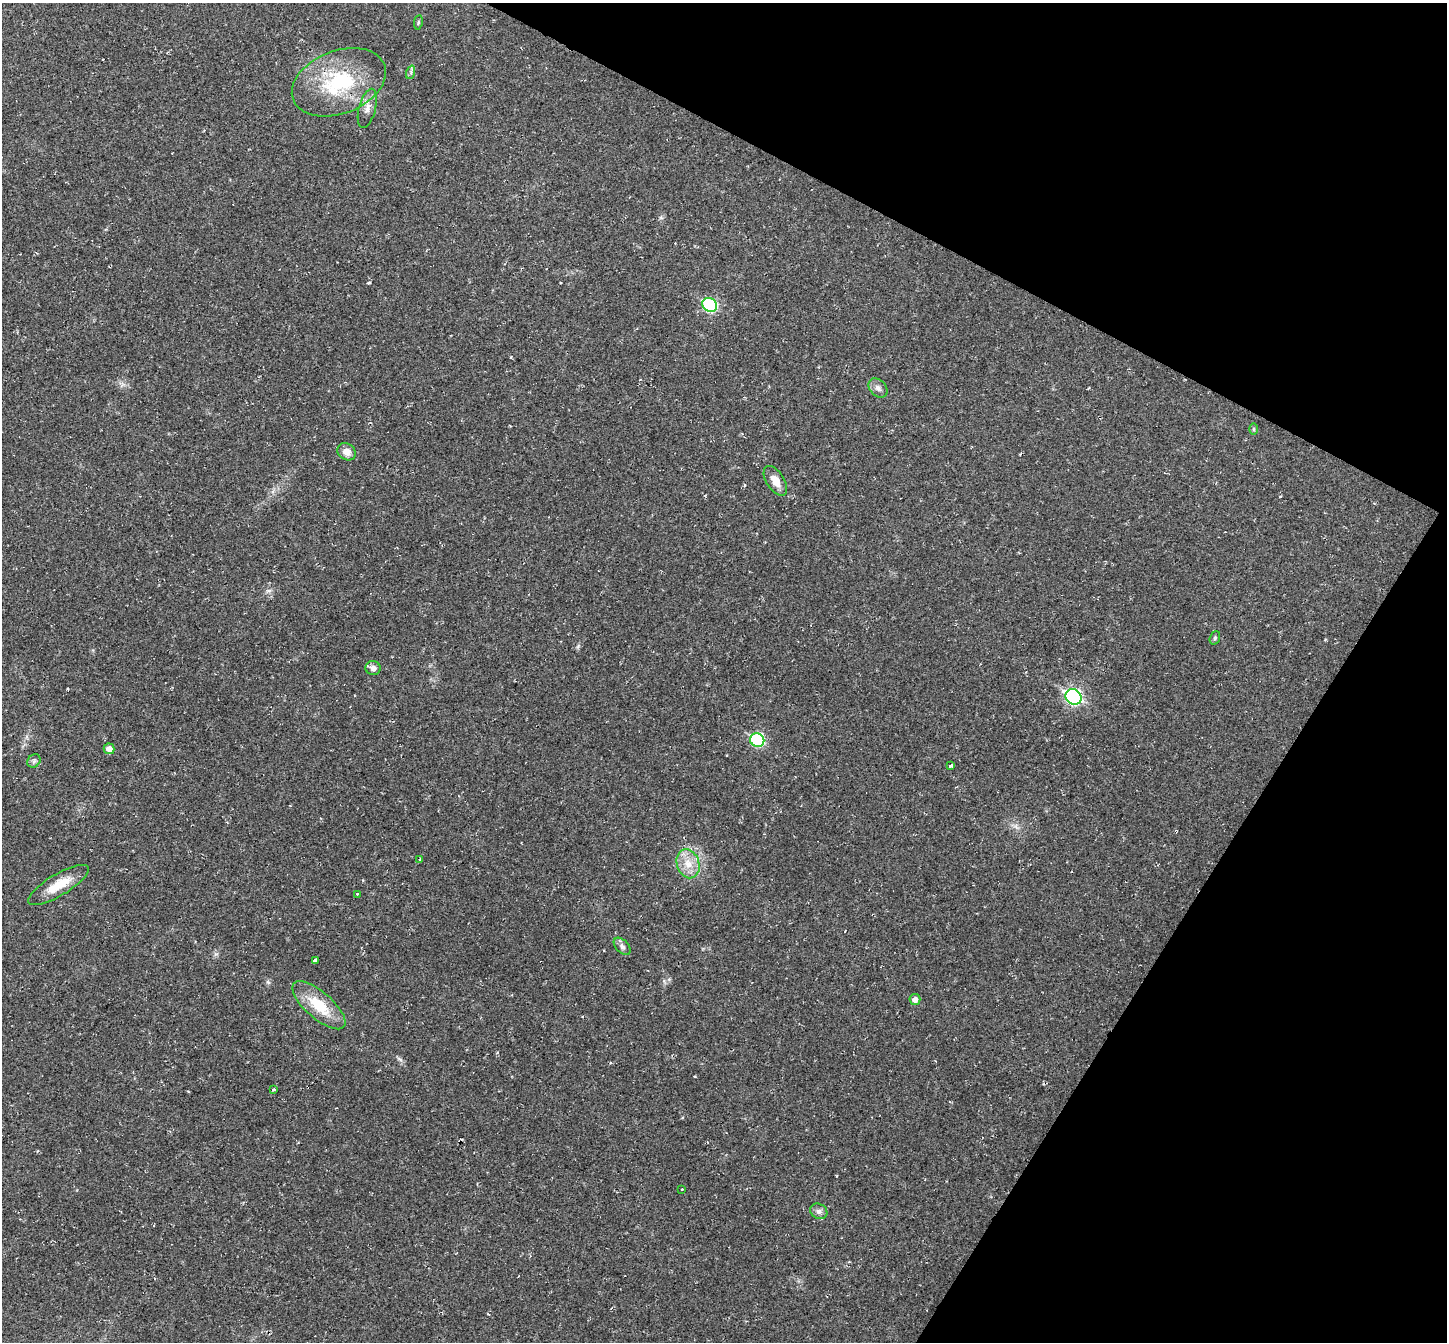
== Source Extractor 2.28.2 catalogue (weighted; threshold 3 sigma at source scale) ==
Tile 8 of 4 x 4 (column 4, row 2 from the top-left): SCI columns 4336-5780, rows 2827-4166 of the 5780 x 5789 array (HDU 1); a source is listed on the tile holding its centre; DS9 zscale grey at full resolution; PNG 1449 x 1344 px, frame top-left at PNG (2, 3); each listed source drawn as its Kron ellipse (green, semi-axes under 4 px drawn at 4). Shown black and unused: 24% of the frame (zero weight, under 2 of 3 exposures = <1% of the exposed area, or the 3 px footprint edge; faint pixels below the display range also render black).
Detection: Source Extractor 2.28.2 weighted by HDU 2 'WHT'; one run over the whole footprint, this tile lists its part. Background 0.0216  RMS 0.006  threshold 0.0269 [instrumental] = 3 sigma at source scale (4.5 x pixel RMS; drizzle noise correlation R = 1.50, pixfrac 1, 0.05/0.05 arcsec/px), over >= 5 px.
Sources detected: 28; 1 cosmic-ray / hot-pixel residue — neither listed nor drawn; the other 27 listed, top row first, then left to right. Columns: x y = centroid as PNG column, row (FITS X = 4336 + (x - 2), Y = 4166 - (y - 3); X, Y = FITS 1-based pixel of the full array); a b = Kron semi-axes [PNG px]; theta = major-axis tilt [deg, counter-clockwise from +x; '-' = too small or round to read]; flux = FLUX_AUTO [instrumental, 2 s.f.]
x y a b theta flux
418 22 7 3 82 0.81
411 72 7 4 72 1.3
339 82 49 31 21 49
367 108 20 8 75 4.8
710 305 7 6 - 52
878 388 11 8 -46 2.7
1254 429 6 4 -89 0.77
347 452 10 8 -36 4.3
775 481 17 9 -57 5.6
1215 638 7 5 70 0.91
373 668 7 7 - 2.8
1073 697 8 7 - 110
757 740 7 6 - 47
109 749 5 5 - 4.2
34 761 7 6 - 1.4
950 765 3 3 - 34
420 859 3 3 - 0.82
688 864 15 11 -71 8.1
58 885 35 10 31 13
357 894 3 3 - 0.89
622 946 10 6 -46 2
315 960 3 3 - 11
915 999 5 5 - 2.9
319 1005 33 13 -41 19
274 1089 3 3 - 1.6
682 1189 3 3 - 0.79
819 1211 9 7 -29 2.3
Unlisted compact peaks at least as high as the median listed source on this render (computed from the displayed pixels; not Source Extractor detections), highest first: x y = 369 283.